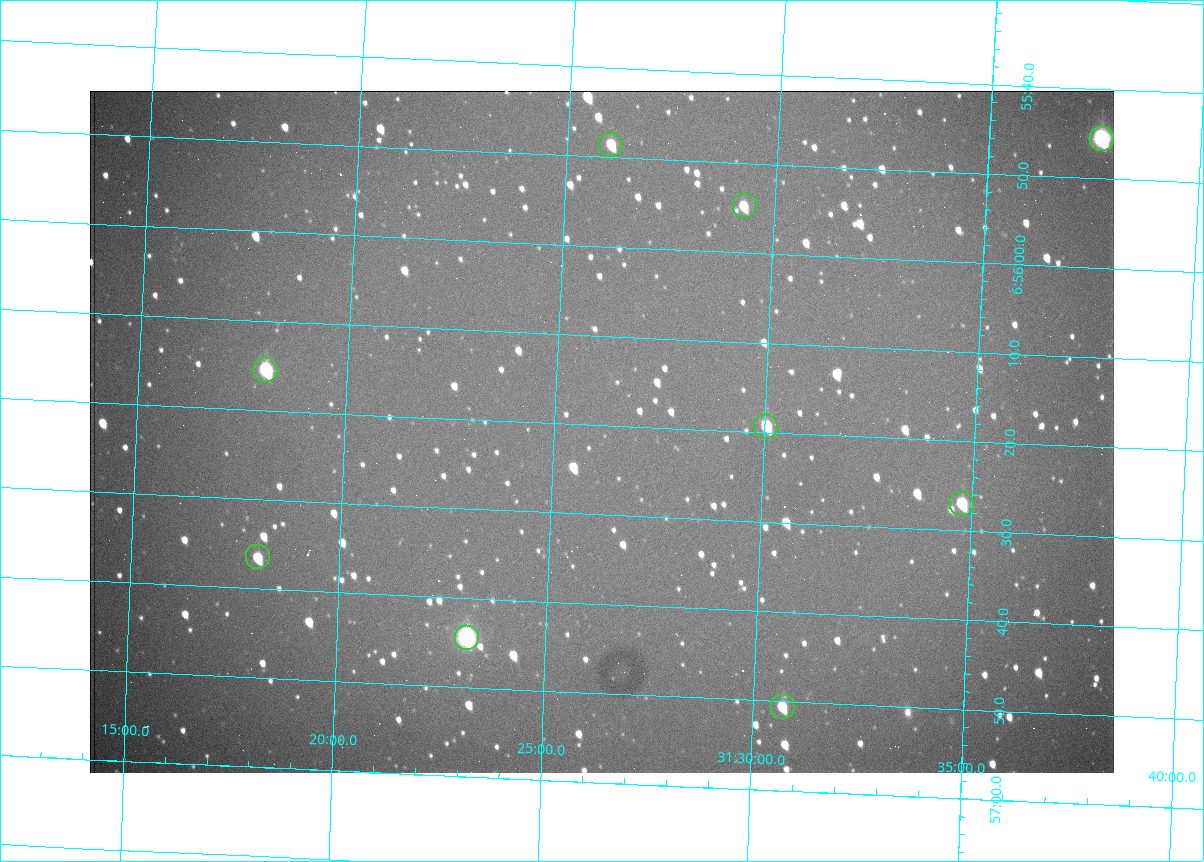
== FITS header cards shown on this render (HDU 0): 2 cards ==
NAXIS1  =                 1024 /fastest changing axis
NAXIS2  =                  682 /next to fastest changing axis

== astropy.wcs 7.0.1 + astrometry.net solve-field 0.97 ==
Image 1024 x 682 px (HDU 0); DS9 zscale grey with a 90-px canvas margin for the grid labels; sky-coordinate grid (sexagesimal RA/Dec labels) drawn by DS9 from the SOLVED WCS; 9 Tycho-2 reference stars matched to detected sources circled (green)
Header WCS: RA---TAN/DEC--TAN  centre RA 06:56:21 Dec +31:26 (104.09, +31.44 deg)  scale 1.44 arcsec/px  FOV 24.5' x 16.3'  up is -93 deg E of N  parity flipped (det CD > 0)
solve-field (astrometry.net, Tycho-2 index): VERIFIED the header's WCS against the Tycho-2 star catalogue (9 matches, 0 conflicts) and refined it, rather than solving blind
Solved WCS: RA---TAN-SIP/DEC--TAN-SIP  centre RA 06:56:21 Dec +31:26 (104.09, +31.44 deg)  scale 1.43 arcsec/px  FOV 24.4' x 16.3'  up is -93 deg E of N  parity flipped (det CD > 0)
The solver's refit moves the header's centre by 1.6 arcsec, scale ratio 0.9966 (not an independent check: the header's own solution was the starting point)
Tycho-2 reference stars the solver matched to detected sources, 9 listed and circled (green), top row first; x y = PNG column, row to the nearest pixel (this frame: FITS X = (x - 90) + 1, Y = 682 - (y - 91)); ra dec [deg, ICRS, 3 dp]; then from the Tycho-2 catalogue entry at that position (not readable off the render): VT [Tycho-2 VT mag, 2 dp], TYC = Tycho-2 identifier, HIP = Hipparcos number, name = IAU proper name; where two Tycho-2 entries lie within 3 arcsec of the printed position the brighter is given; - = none
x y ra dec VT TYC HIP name
1102 139 103.940 +31.628 9.24 2437-728-1 - -
611 145 103.952 +31.434 11.53 2437-424-1 - -
745 206 103.978 +31.488 11.51 2437-421-1 - -
266 370 104.065 +31.301 9.89 2437-425-1 - -
766 427 104.081 +31.501 10.83 2437-37-1 - -
962 504 104.112 +31.580 11.47 2437-71-1 - -
258 557 104.152 +31.301 11.67 2437-646-1 - -
467 638 104.185 +31.385 8.52 2437-370-1 33393 -
783 707 104.211 +31.512 11.03 2437-937-1 - -